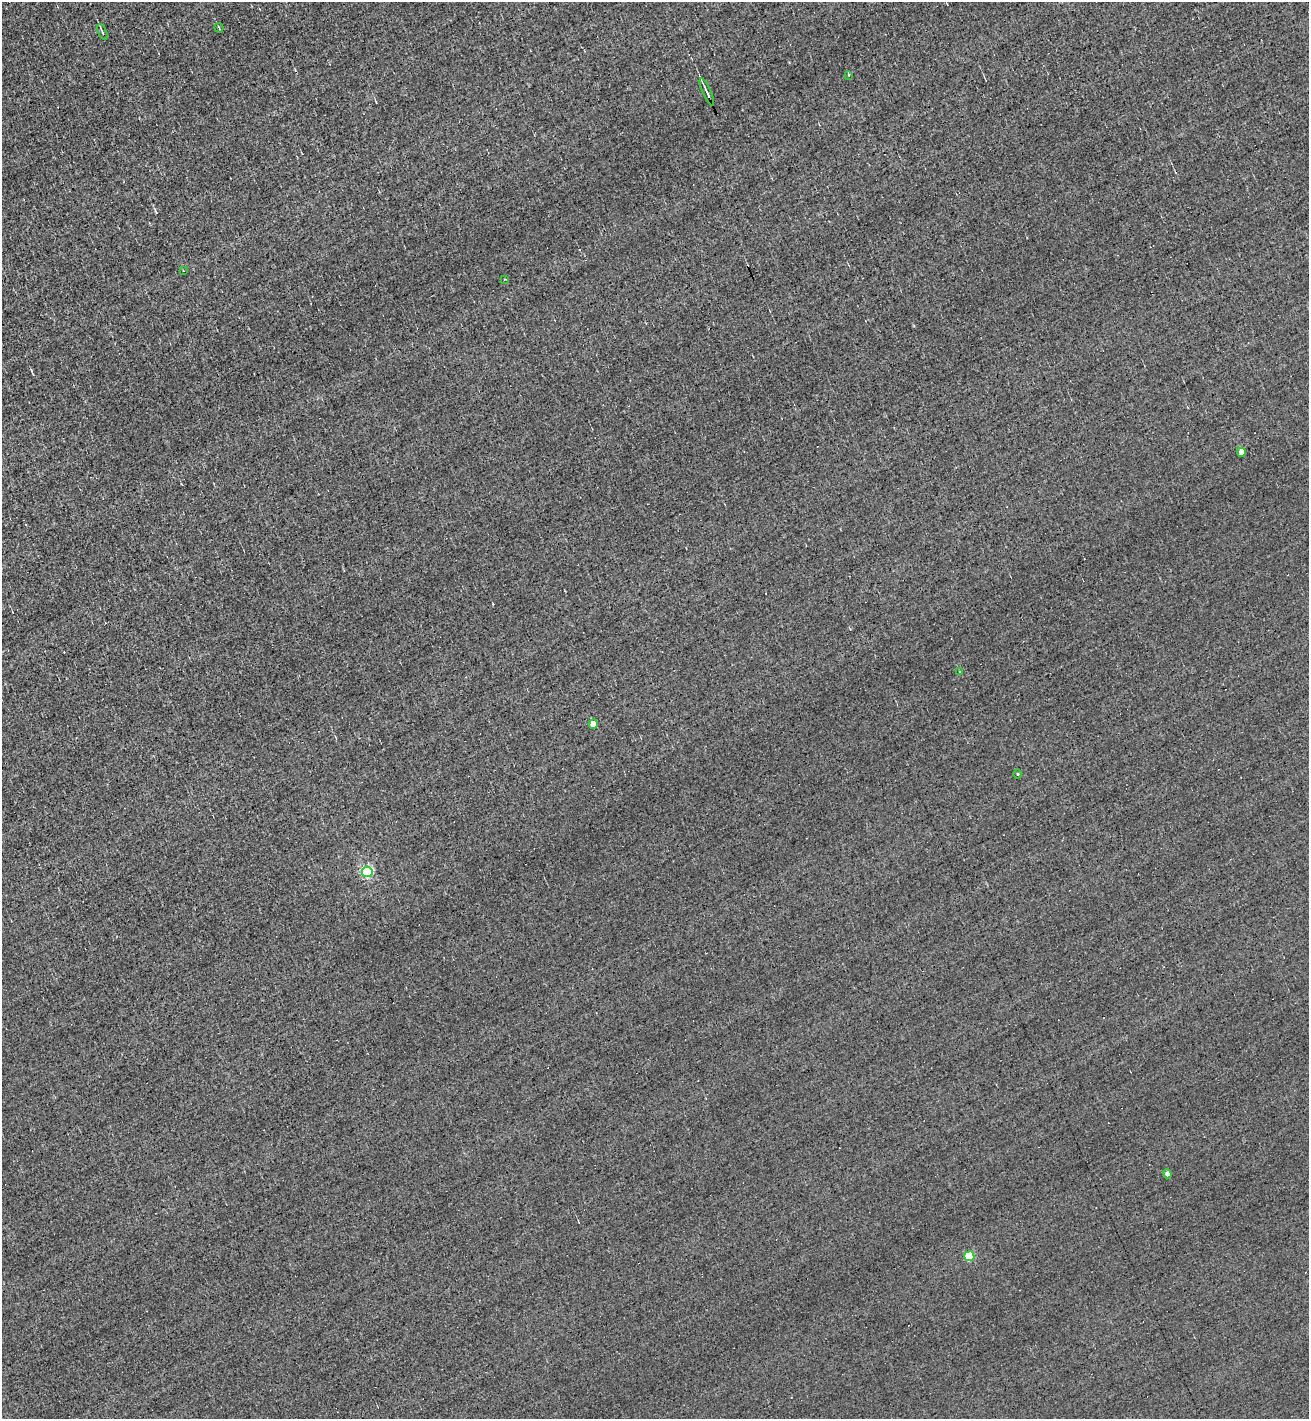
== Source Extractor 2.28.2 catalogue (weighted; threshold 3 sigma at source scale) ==
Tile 11 of 4 x 4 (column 3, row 3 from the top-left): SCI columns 2894-4200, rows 1418-2834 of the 5651 x 5667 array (HDU 1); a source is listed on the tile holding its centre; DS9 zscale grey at full resolution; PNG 1311 x 1421 px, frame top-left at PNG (2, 2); each listed source drawn as its Kron ellipse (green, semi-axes under 4 px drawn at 4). Shown black and unused: <1% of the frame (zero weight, under 3 of 5 exposures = <1% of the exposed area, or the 3 px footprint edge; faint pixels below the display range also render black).
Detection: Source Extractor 2.28.2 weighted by HDU 2 'WHT'; one run over the whole footprint, this tile lists its part. Background -0.00605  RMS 0.044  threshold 0.198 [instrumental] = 3 sigma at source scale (4.5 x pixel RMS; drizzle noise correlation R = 1.50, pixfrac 1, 0.05/0.05 arcsec/px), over >= 5 px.
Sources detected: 23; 10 cosmic-ray / hot-pixel residue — neither listed nor drawn; the other 13 listed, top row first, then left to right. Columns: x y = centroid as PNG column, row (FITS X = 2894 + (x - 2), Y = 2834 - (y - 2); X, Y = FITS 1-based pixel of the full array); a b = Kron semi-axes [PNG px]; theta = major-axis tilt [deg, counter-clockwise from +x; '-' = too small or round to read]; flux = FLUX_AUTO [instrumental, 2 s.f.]
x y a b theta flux
219 28 4 2 - 3.9
102 32 8 4 -65 7.9
849 75 4 2 - 4.9
707 92 15 2 -66 24
183 271 4 3 - 2.8
505 279 3 2 - 3.6
1241 452 4 4 - 52
960 672 3 3 - 30
593 724 5 4 - 78
1018 774 4 3 - 3.4
367 872 5 5 - 580
1167 1174 4 4 - 20
969 1256 5 5 - 210